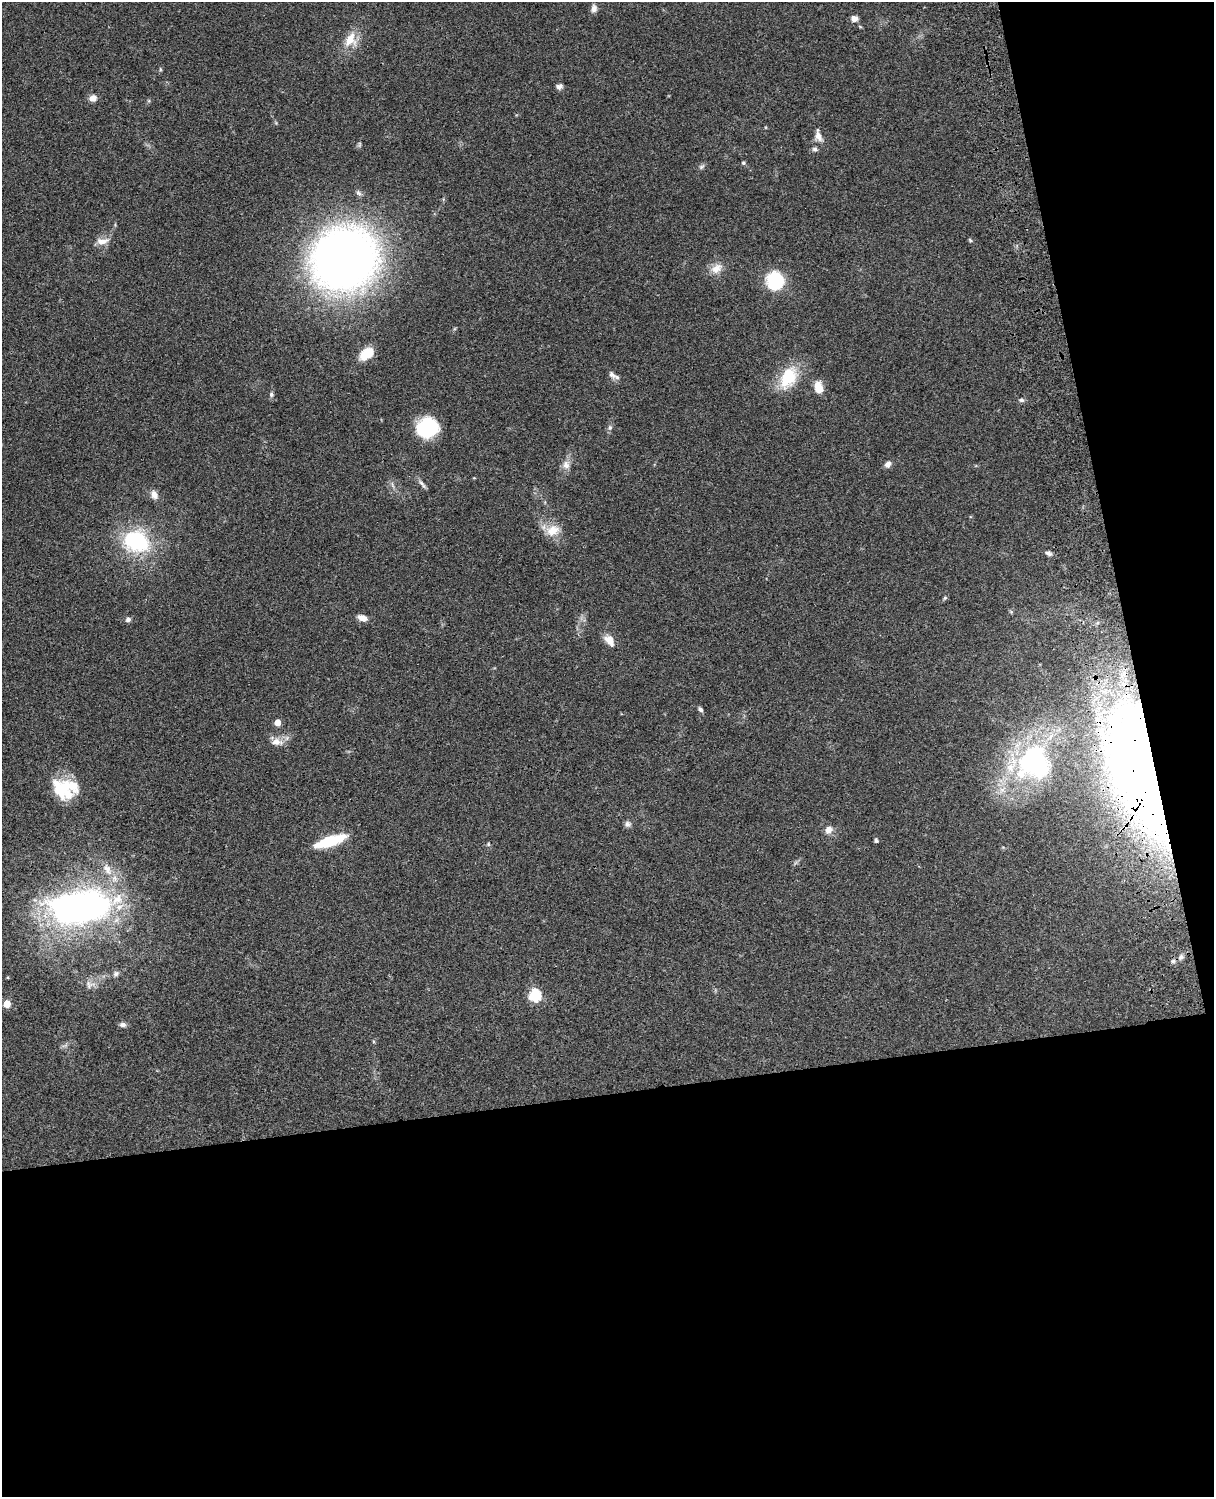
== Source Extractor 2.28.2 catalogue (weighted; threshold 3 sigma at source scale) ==
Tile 12 of 4 x 3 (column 4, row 3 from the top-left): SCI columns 3757-4968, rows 277-1771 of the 5086 x 4926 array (HDU 1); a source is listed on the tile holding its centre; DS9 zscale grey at full resolution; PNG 1216 x 1499 px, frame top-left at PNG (2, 2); no overlay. Shown black and unused: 33% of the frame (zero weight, under 3 of 4 exposures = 6% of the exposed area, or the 3 px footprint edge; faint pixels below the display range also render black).
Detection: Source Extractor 2.28.2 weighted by HDU 2 'WHT'; one run over the whole footprint, this tile lists its part. Background 0.0964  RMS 0.0063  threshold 0.0285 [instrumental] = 3 sigma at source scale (4.5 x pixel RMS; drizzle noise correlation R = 1.50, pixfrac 1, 0.05/0.05 arcsec/px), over >= 5 px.
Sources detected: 56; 2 inside a brighter listed object's ellipse — not listed separately; the other 54 listed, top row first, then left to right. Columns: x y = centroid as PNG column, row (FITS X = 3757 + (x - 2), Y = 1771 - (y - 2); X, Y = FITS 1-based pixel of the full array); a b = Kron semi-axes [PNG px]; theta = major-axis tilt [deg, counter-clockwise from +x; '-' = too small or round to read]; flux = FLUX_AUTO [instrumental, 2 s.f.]
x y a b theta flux
594 8 10 7 85 2.6
854 19 8 7 - 3.1
350 40 20 15 65 11
160 69 5 3 - 0.68
559 86 8 6 23 2.1
93 98 10 9 - 3.3
818 136 14 8 -63 4
815 149 7 6 - 1.4
743 163 5 5 - 0.99
701 167 8 4 32 1.3
970 240 5 4 - 0.77
102 241 17 8 7 5.1
344 259 55 50 36 480
716 268 17 11 36 6.7
775 281 20 18 -81 30
367 354 16 10 36 14
612 374 13 7 -43 3
788 377 31 19 63 23
818 387 12 8 -78 8.8
271 394 7 5 -77 1.3
1021 400 7 5 -20 1.2
427 428 18 16 21 48
610 428 7 6 - 1.6
888 464 8 6 41 2.9
566 465 12 10 -73 4.2
422 484 15 4 -51 2.1
154 495 11 8 -64 3.7
553 530 19 13 23 9.8
136 541 36 28 -20 49
1048 553 8 6 -22 1.8
945 598 6 5 - 0.87
362 618 11 7 -20 4.4
128 619 6 5 - 1.9
609 640 16 9 -51 6.3
700 709 7 5 -53 1.6
278 722 5 4 - 8.3
276 742 14 9 -5 5.6
1034 762 46 45 - 100
1143 774 103 37 -74 690
61 790 29 20 -76 21
628 824 8 7 - 1.9
829 829 8 7 - 4.5
330 841 36 10 18 24
876 841 4 4 - 1.3
488 844 5 4 - 0.86
107 869 18 10 -61 7.8
81 907 47 23 5 310
1181 957 8 6 62 1.9
1173 961 6 5 - 1.2
116 974 8 7 - 2
89 985 13 12 - 4.6
535 995 6 6 - 65
7 1004 5 5 - 12
122 1025 9 7 -1 1.9
Overlapping masked pixels (flux is a lower limit): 2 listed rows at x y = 1034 762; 1143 774